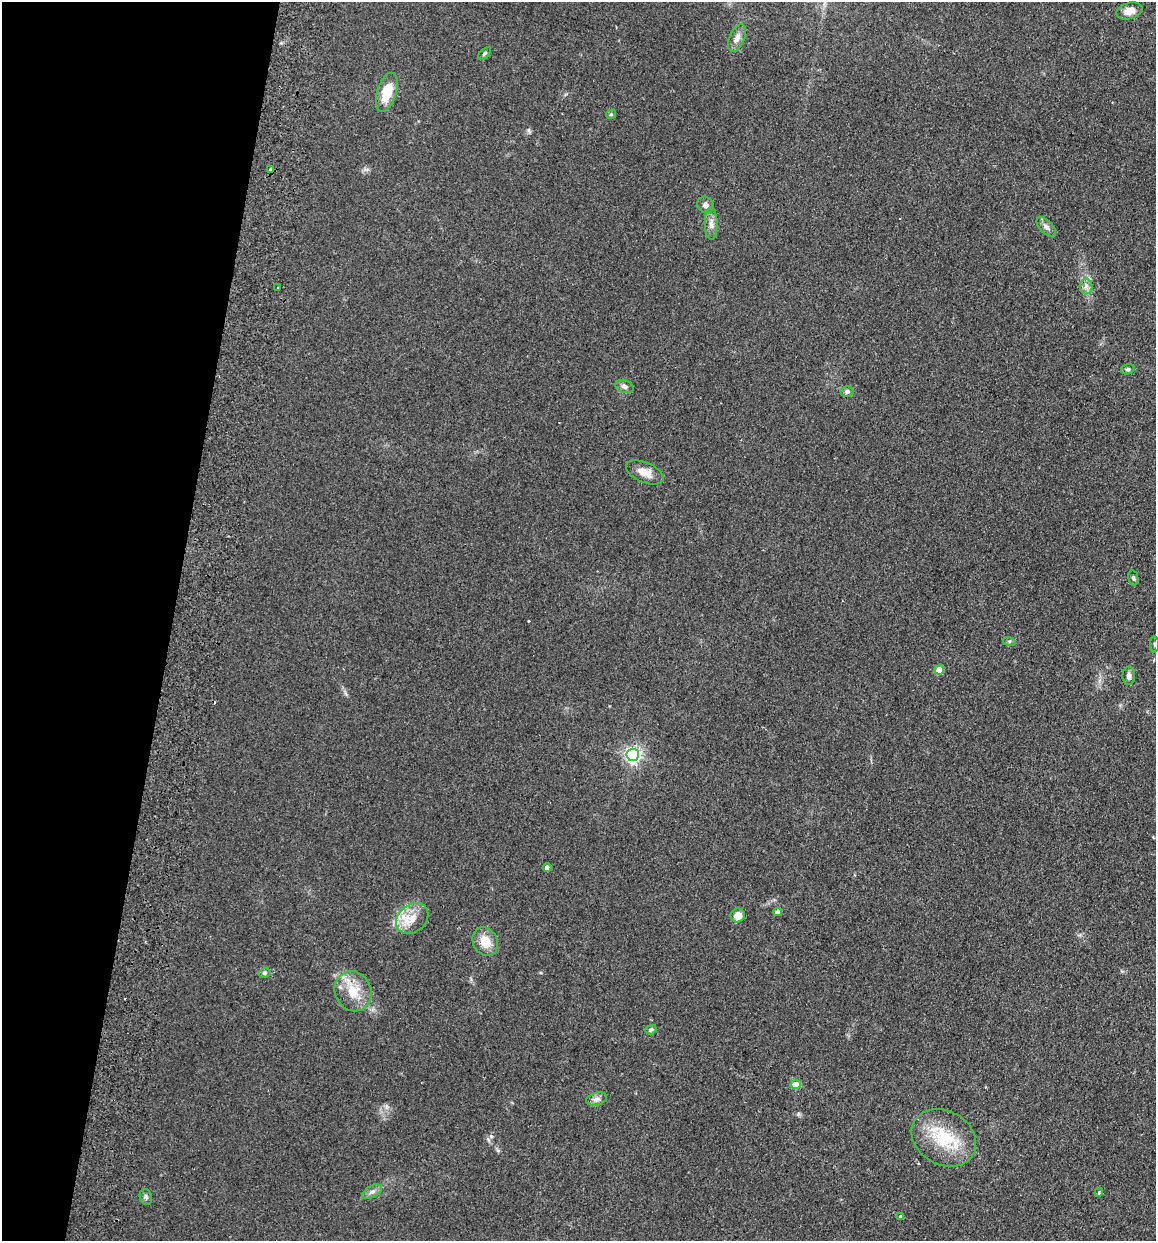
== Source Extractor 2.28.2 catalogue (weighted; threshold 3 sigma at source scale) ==
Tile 9 of 4 x 4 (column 1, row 3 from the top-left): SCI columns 177-1330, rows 1254-2492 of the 5089 x 4985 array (HDU 1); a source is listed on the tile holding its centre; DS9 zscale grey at full resolution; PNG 1158 x 1243 px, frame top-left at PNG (2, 2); each listed source drawn as its Kron ellipse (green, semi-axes under 4 px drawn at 4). Shown black and unused: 15% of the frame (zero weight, under 2 of 3 exposures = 3% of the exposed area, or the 3 px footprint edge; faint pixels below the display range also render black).
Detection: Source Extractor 2.28.2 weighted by HDU 2 'WHT'; one run over the whole footprint, this tile lists its part. Background 0.183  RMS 0.012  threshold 0.0541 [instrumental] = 3 sigma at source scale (4.5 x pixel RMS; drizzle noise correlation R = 1.50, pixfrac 1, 0.05/0.05 arcsec/px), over >= 5 px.
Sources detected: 38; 1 cosmic-ray / hot-pixel residue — neither listed nor drawn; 1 inside a brighter listed object's ellipse — not listed separately; the other 36 listed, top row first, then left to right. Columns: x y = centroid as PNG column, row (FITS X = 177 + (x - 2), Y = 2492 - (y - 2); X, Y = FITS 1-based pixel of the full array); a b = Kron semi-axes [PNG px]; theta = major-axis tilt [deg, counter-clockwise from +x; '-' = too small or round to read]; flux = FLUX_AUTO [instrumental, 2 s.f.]
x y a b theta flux
1129 11 13 8 16 10
737 38 15 7 66 7.6
484 54 8 4 46 2
387 92 20 9 73 29
611 114 5 4 - 1.5
270 169 3 3 - 3
705 205 8 7 - 5.1
711 224 16 6 -89 7.2
1046 227 12 6 -45 4.8
1086 286 8 6 90 4.8
278 288 3 2 - 2
1128 369 7 5 14 2.2
624 386 9 6 -18 4
847 391 6 5 - 3.1
645 472 20 10 -23 13
1133 578 7 5 -78 2.2
1009 641 6 4 -18 1.9
1155 644 8 4 -89 1.9
939 670 5 4 - 19
1129 676 9 6 87 4.6
633 755 6 6 - 370
547 867 4 4 - 6.7
778 912 4 4 - 6.5
738 915 7 6 - 13
412 919 18 13 41 19
485 942 15 12 -61 19
264 973 6 4 15 2.1
353 991 20 18 -64 28
651 1030 5 4 - 2.9
796 1084 5 4 - 22
597 1099 10 6 15 4.8
944 1138 34 27 -31 56
372 1192 11 6 31 4.4
1099 1192 4 3 - 1.2
146 1197 8 6 -77 2.9
900 1217 4 4 - 2.2